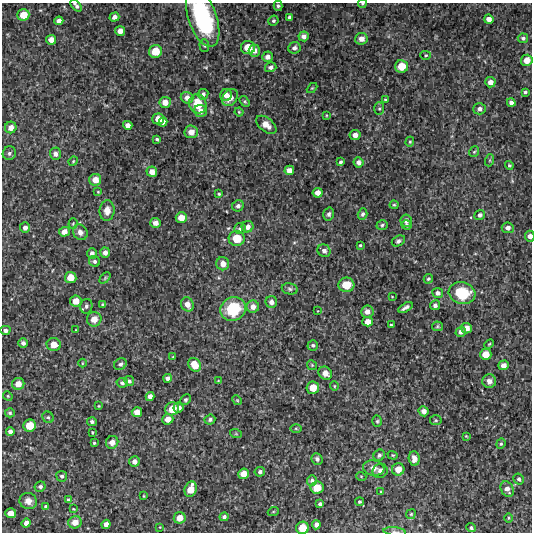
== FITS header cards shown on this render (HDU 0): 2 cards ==
NAXIS1  =                  530 /Length X axis
NAXIS2  =                  530 /Length Y axis

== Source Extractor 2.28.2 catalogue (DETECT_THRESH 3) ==
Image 530 x 530 px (HDU 0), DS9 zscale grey, 1 PNG px = 1 image px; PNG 534 x 534 px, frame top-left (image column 1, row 530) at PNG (2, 3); each listed source drawn as its Kron ellipse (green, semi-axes under 4 px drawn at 4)
Background 3710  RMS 240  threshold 706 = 3 sigma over >= 5 px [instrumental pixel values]
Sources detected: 204; all 204 listed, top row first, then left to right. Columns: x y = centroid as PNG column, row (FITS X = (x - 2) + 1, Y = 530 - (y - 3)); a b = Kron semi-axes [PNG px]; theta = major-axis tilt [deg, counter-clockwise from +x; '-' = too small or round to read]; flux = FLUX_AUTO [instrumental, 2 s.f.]
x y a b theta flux
362 4 4 3 - 1.7e+04
76 5 7 3 -50 4.4e+04
278 6 5 4 - 2.8e+04
23 15 6 5 - 2.3e+05
114 17 5 4 - 7.7e+04
289 17 4 3 - 3.1e+04
203 18 30 14 -71 1.8e+06
489 19 5 4 - 1.0e+05
59 21 4 4 - 7.3e+04
273 21 5 4 - 3.0e+04
120 31 5 4 - 1.1e+05
304 36 5 5 - 7.5e+04
523 38 5 5 - 3.7e+04
361 39 6 6 - 1.1e+05
51 40 5 4 - 1.1e+05
204 46 6 4 -86 2.7e+04
248 47 7 6 - 2.6e+05
294 48 6 5 - 5.7e+04
155 51 6 6 - 2.8e+05
254 51 6 5 - 9.2e+04
426 55 5 4 - 2.4e+04
268 57 5 5 - 8.6e+04
527 60 6 5 - 1.6e+05
402 66 6 6 - 2.7e+05
271 67 6 5 - 5.7e+04
490 82 5 5 - 9.6e+04
312 88 6 3 44 1.7e+04
525 92 3 3 - 2.4e+04
203 94 5 5 - 5.4e+04
226 95 6 5 - 1.0e+05
230 97 9 7 54 1.6e+05
187 98 6 5 - 1.0e+05
385 100 4 3 - 2.2e+04
245 101 6 4 -56 2.1e+04
165 102 6 5 - 1.4e+05
511 103 4 4 - 5.7e+04
198 104 9 8 - 4.0e+05
379 109 6 5 - 3.0e+04
480 109 6 5 - 7.3e+04
201 111 6 6 - 9.1e+04
239 112 4 4 - 1.8e+04
326 115 4 3 - 1.2e+04
158 119 5 5 - 1.6e+05
163 122 4 4 - 7.2e+04
128 125 4 4 - 8.6e+04
266 125 12 7 -38 1.4e+05
11 127 6 5 - 1.1e+05
191 132 6 6 - 1.5e+05
355 135 5 5 - 9.7e+04
157 139 4 3 - 2.6e+04
410 142 5 4 - 2.0e+04
474 152 6 4 53 2.4e+04
9 153 7 6 - 4.0e+04
55 154 6 5 - 6.3e+04
490 160 6 4 72 2.2e+04
73 161 5 4 - 1.9e+04
340 162 4 3 - 3.1e+04
358 162 5 5 - 6.9e+04
509 165 4 4 - 2.4e+04
289 170 5 4 - 1.0e+05
152 172 5 5 - 1.1e+05
95 180 6 6 - 1.7e+05
98 192 3 3 - 1.2e+04
318 193 5 5 - 9.9e+04
219 194 4 3 - 2.1e+04
394 205 4 4 - 2.0e+04
238 206 6 5 - 5.6e+04
107 211 10 7 83 1.3e+05
329 214 6 5 - 4.5e+04
362 214 6 4 71 3.9e+04
480 215 5 5 - 4.9e+04
181 218 5 5 - 1.7e+05
406 221 6 5 - 8.3e+04
73 223 5 4 - 1.8e+04
155 223 5 5 - 9.3e+04
382 225 5 4 - 2.9e+04
406 225 5 5 - 3.5e+04
248 227 6 5 - 9.5e+04
25 228 5 5 - 6.7e+04
240 228 6 5 - 4.4e+04
508 228 6 5 - 7.0e+04
64 232 5 5 - 1.1e+05
80 232 8 7 - 8.6e+04
530 236 5 5 - 9.0e+04
237 238 8 7 - 3.2e+05
398 241 7 5 29 4.1e+04
360 245 3 3 - 1.8e+04
324 251 7 6 - 6.3e+04
92 253 5 5 - 7.0e+04
105 253 5 5 - 7.9e+04
95 261 6 5 - 3.8e+04
223 264 6 6 - 1.2e+05
71 277 6 5 - 2.0e+05
105 278 6 4 46 1.9e+04
428 279 5 4 - 2.6e+04
346 285 8 7 - 3.3e+05
290 289 8 5 -11 3.4e+04
438 293 5 5 - 5.6e+04
462 293 13 11 -15 7.9e+05
392 297 3 2 - 1.0e+04
76 301 5 5 - 1.7e+05
271 302 6 6 - 7.9e+04
102 304 3 3 - 1.9e+04
187 304 7 6 - 1.3e+05
435 305 5 5 - 5.0e+04
86 306 7 6 - 3.7e+04
253 307 6 6 - 1.0e+05
405 307 8 3 30 5.0e+04
233 309 13 11 26 8.7e+05
318 311 2 2 - 8.3e+03
367 312 6 6 - 1.1e+05
94 319 7 7 - 1.4e+05
368 322 5 5 - 1.3e+05
391 325 3 3 - 2.0e+04
437 326 5 5 - 2.1e+04
466 328 5 5 - 1.1e+05
5 330 5 4 - 5.4e+04
76 330 2 2 - 1.3e+04
461 332 5 5 - 6.2e+04
23 343 5 4 - 5.6e+04
489 344 5 3 - 1.6e+04
54 345 7 6 - 1.8e+05
313 345 5 5 - 3.3e+04
486 354 6 5 - 2.0e+05
173 357 4 3 - 1.6e+04
82 363 4 3 - 1.4e+04
120 364 7 5 35 4.5e+04
194 365 7 6 - 2.7e+05
312 365 5 4 - 1.9e+04
503 365 5 4 - 8.8e+04
325 373 7 6 - 1.4e+05
168 378 4 4 - 5.7e+04
129 381 5 4 - 3.7e+04
218 381 3 2 - 1.1e+04
489 381 7 7 - 8.8e+04
122 383 5 5 - 4.0e+04
18 384 6 6 - 1.5e+05
334 386 5 4 - 1.8e+04
313 388 6 6 - 2.3e+05
8 396 5 4 - 2.0e+04
150 396 4 4 - 8.0e+04
185 400 6 4 44 3.5e+04
237 400 5 4 - 1.8e+04
99 406 3 3 - 1.3e+04
178 408 5 5 - 8.6e+04
172 409 7 6 - 2.5e+05
424 411 5 5 - 7.9e+04
137 412 5 5 - 1.5e+05
10 413 5 4 - 2.9e+04
48 417 6 5 - 2.8e+04
168 419 5 5 - 1.4e+05
210 420 5 5 - 3.6e+04
436 420 6 5 - 2.4e+04
377 421 5 5 - 2.4e+04
92 422 5 4 - 3.6e+04
30 426 6 6 - 2.7e+05
296 428 6 4 -1 2.2e+04
10 432 4 4 - 6.7e+04
92 432 3 2 - 1.3e+04
236 434 6 4 -18 1.7e+04
466 436 4 3 - 1.3e+04
112 442 6 6 - 9.7e+04
94 443 3 3 - 1.9e+04
501 444 5 4 - 2.3e+04
379 455 6 5 - 3.8e+04
393 455 5 4 - 1.7e+04
317 459 6 5 - 4.2e+04
414 459 7 5 -87 8.7e+04
134 462 5 5 - 7.4e+04
374 468 11 7 -10 9.0e+04
398 469 6 6 - 1.7e+05
380 471 7 7 - 7.0e+04
260 472 5 5 - 4.6e+04
243 474 5 5 - 1.7e+05
62 476 5 5 - 3.8e+04
361 476 5 3 - 1.4e+04
519 479 6 5 - 3.4e+04
312 480 5 5 - 4.1e+04
40 487 5 5 - 4.2e+04
317 488 6 6 - 2.5e+05
191 489 8 6 71 2.4e+05
507 489 8 6 -59 9.5e+04
381 492 4 2 - 1.1e+04
144 496 4 2 - 1.3e+04
68 500 3 3 - 2.0e+04
28 501 9 8 - 1.0e+05
359 502 4 4 - 2.6e+04
320 504 4 4 - 3.9e+04
46 506 4 4 - 3.4e+04
73 509 4 3 - 1.3e+04
273 512 5 3 - 1.5e+04
11 513 5 5 - 1.4e+05
411 514 5 4 - 1.6e+04
224 517 4 4 - 4.0e+04
180 518 6 5 - 1.5e+05
508 518 4 3 - 1.5e+04
75 522 7 6 - 1.6e+05
26 523 5 4 - 7.5e+04
106 524 4 4 - 8.5e+04
316 525 4 4 - 6.7e+04
160 527 3 3 - 1.1e+04
303 528 6 6 - 2.7e+05
471 528 5 4 - 3.4e+04
395 532 11 3 -7 3.5e+04
At the frame edge (FLAGS 8, measured only in part): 6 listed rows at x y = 362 4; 76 5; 203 18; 530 236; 303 528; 395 532